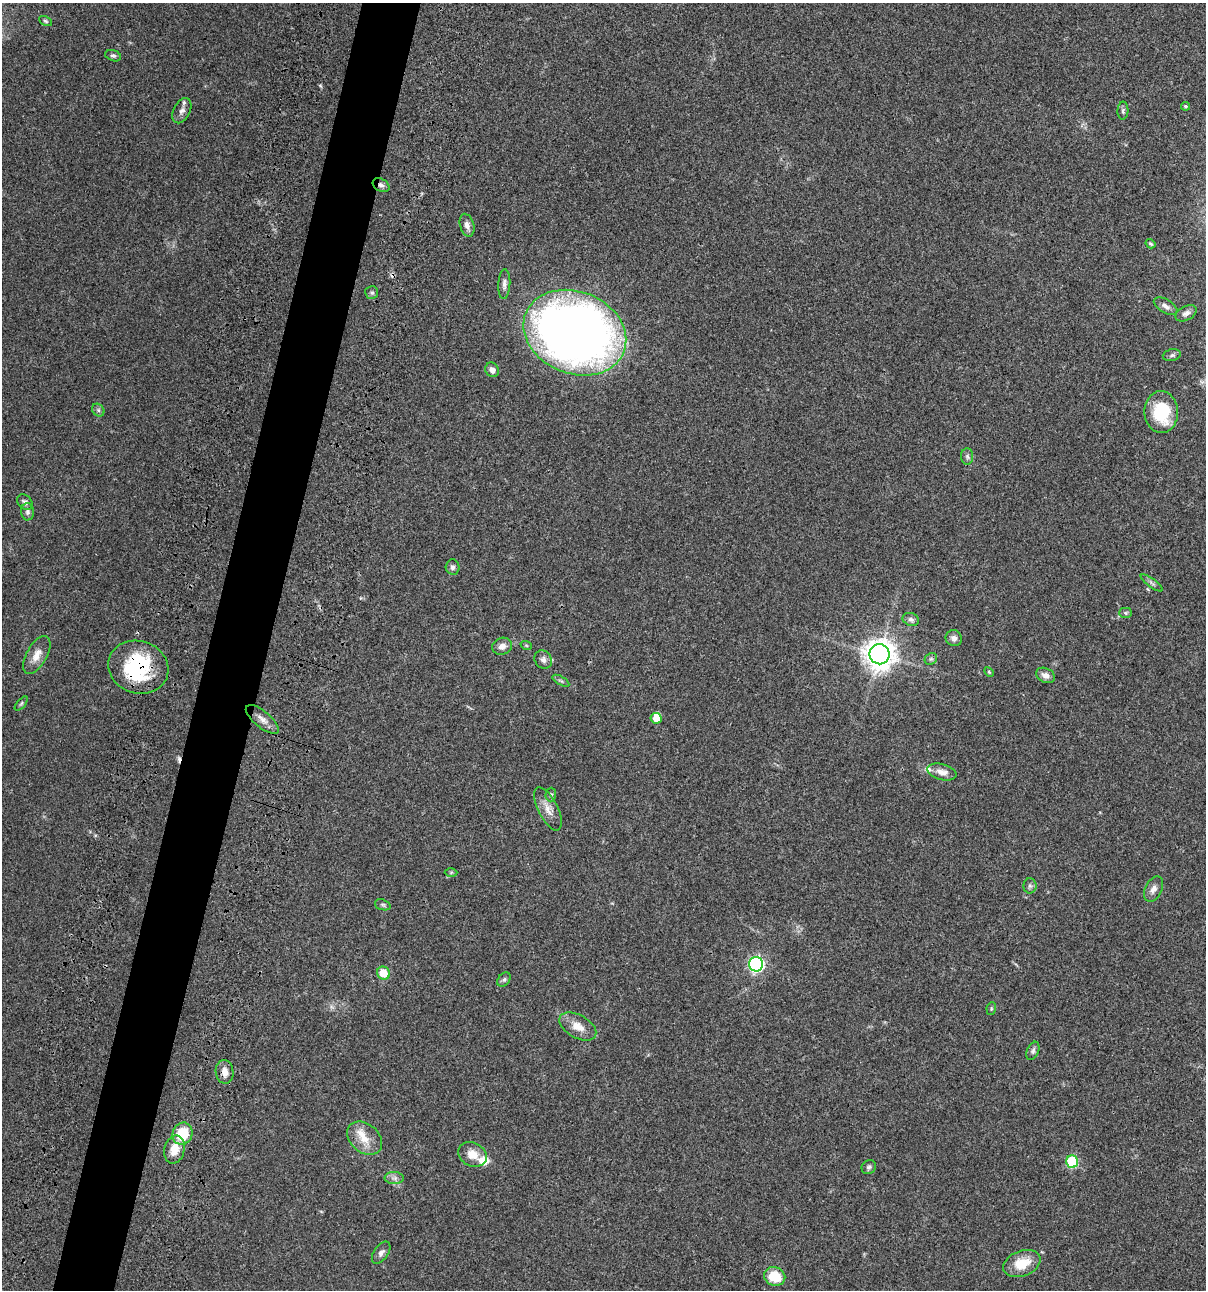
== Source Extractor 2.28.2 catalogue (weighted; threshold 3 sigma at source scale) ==
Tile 7 of 4 x 4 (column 3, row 2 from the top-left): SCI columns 2641-3844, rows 2698-3985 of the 5406 x 5391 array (HDU 1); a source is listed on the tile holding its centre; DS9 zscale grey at full resolution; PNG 1208 x 1292 px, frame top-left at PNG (2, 3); each listed source drawn as its Kron ellipse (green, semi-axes under 4 px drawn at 4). Shown black and unused: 5% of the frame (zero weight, under 3 of 4 exposures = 9% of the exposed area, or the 3 px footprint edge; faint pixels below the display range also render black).
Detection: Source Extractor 2.28.2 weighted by HDU 2 'WHT'; one run over the whole footprint, this tile lists its part. Background 0.0472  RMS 0.0053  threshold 0.0239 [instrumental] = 3 sigma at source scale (4.5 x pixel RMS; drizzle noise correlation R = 1.50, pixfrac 1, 0.05/0.05 arcsec/px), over >= 5 px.
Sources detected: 69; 1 inside a brighter object's white glare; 2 cosmic-ray / hot-pixel residue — neither listed nor drawn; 4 inside a brighter listed object's ellipse — not listed separately; the other 62 listed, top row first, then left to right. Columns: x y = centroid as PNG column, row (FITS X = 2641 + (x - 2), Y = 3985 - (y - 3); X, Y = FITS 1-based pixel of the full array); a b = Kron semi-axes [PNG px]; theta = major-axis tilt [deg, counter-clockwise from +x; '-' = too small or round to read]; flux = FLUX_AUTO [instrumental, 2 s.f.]
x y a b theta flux
45 21 7 4 -27 0.83
113 56 8 5 -19 1.1
1185 106 4 4 - 0.85
182 111 13 8 63 2.6
1123 111 9 5 88 1.1
381 185 9 6 -30 1.7
467 225 11 7 -73 2.5
1151 244 5 4 - 0.76
504 284 15 6 86 2.2
372 293 6 6 - 1.2
1166 306 13 6 -31 2.3
1186 313 11 7 28 2.1
575 333 53 41 -22 480
1172 355 9 6 11 1.3
492 370 8 6 -54 2.6
98 410 7 5 -50 1.1
1161 412 21 17 -88 25
967 456 8 6 -88 1.3
25 502 9 6 -47 2
27 512 8 6 -87 1.6
453 567 7 7 - 1.8
1152 583 13 4 -36 1.3
1125 613 6 5 - 0.73
911 619 8 6 -22 1.7
954 638 8 8 - 2.2
526 645 6 3 -19 0.53
502 646 10 8 21 3
880 654 10 10 - 680
37 655 21 10 61 5.5
931 659 6 5 - 1
543 660 9 8 - 2.3
138 667 30 26 -18 38
989 672 6 3 -46 0.51
1045 675 10 7 -26 2.9
561 681 9 4 -30 0.88
21 704 8 4 49 0.76
656 718 6 5 - 5.5
262 719 20 8 -39 4.2
942 772 15 8 -15 3.8
551 794 7 5 88 0.97
548 809 23 10 -64 5.3
451 872 6 4 1 0.67
1030 886 8 6 -90 1.4
1153 889 13 8 64 3
383 905 8 5 -18 0.96
756 964 7 7 - 120
383 973 7 6 - 8.8
504 980 8 5 49 1.1
991 1009 6 4 80 0.73
578 1027 20 11 -29 6.4
1033 1051 10 6 66 1.4
225 1072 12 9 -82 4
183 1134 11 9 67 16
365 1138 19 14 -40 8.3
174 1150 14 10 76 6.9
472 1154 15 11 -29 6.1
1072 1161 6 6 - 37
869 1167 7 6 - 1.2
394 1178 10 6 0 1.9
381 1253 12 7 55 2
1022 1264 19 12 21 12
775 1276 11 9 -21 13
Overlapping masked pixels (flux is a lower limit): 3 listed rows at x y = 381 185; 138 667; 225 1072